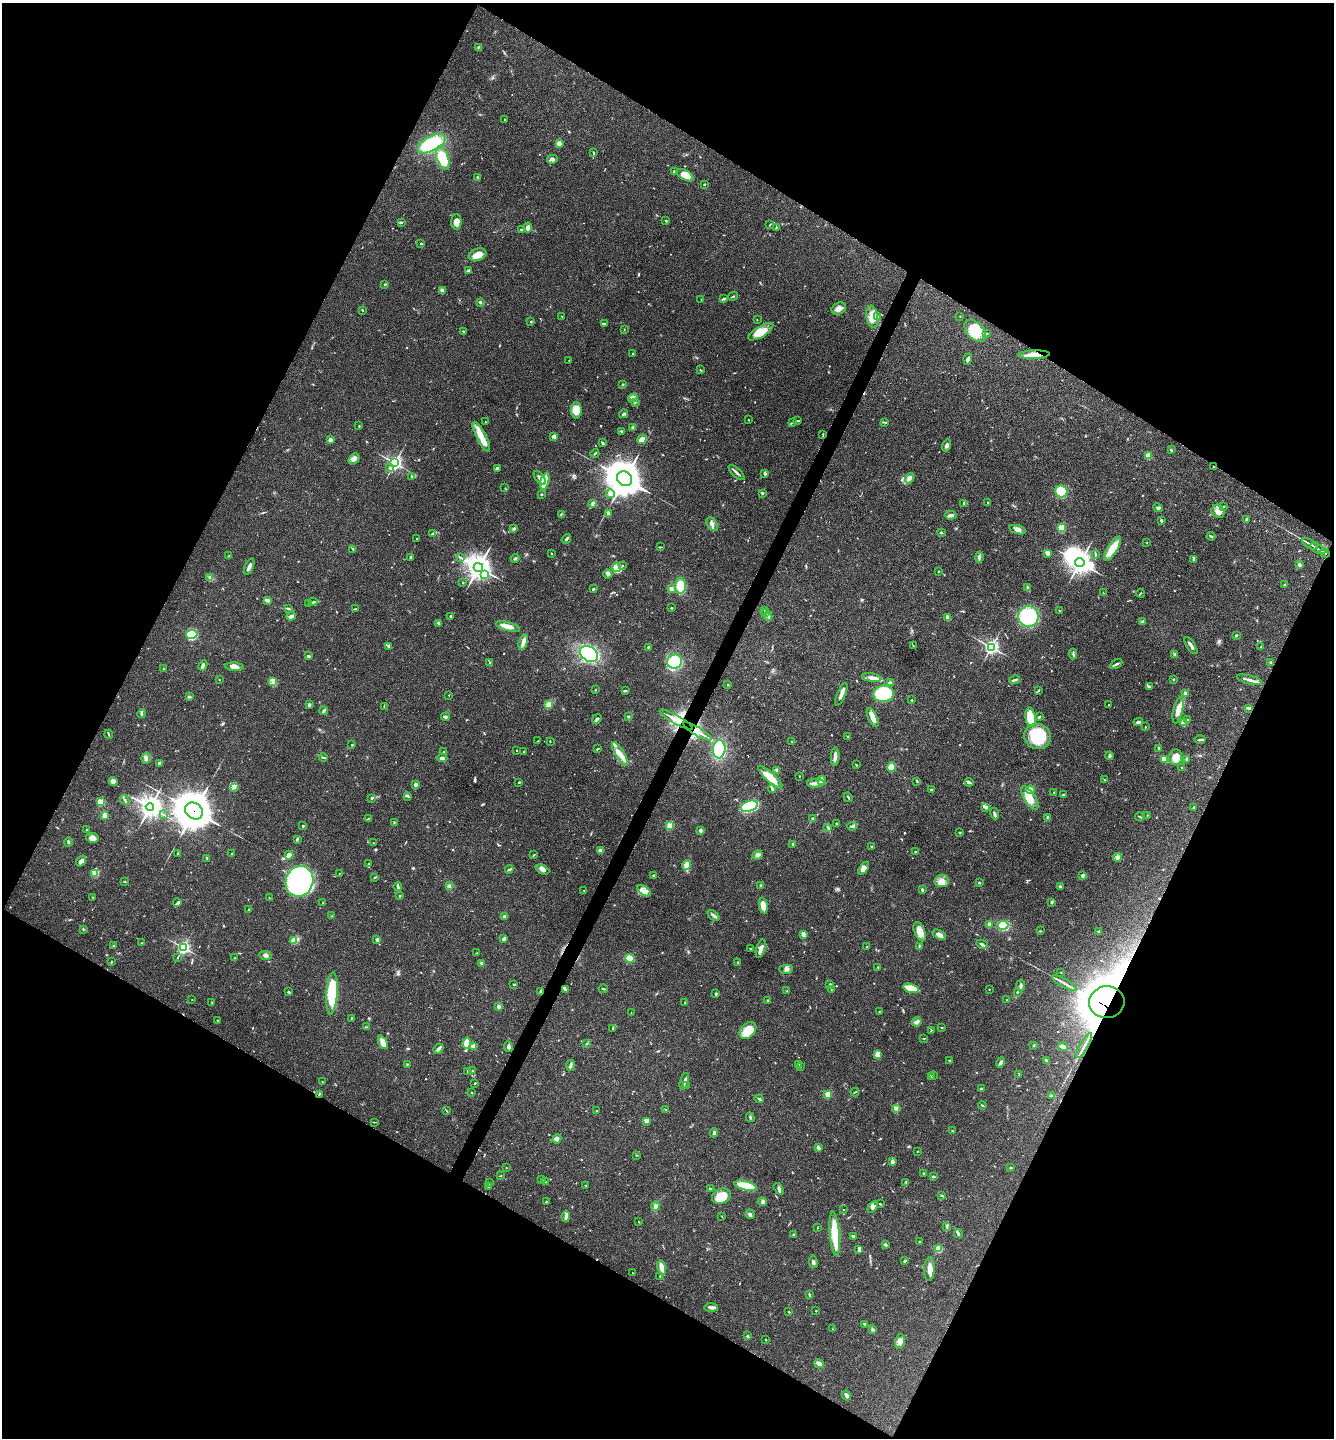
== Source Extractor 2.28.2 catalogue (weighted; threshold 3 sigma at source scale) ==
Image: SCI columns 148-5475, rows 6-5748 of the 5761 x 5752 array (HDU 1 of 3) = the unmasked area's bounding box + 8 px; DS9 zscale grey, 4 x 4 block average (1 PNG px = mean of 4 x 4 image px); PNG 1336 x 1440 px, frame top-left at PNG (2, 3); each listed source drawn as its Kron ellipse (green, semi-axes under 4 px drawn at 4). Shown black and unused: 47% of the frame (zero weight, under 3 of 4 exposures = <1% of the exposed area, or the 3 px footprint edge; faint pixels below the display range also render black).
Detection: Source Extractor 2.28.2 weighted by HDU 2 'WHT'. Background 0.0754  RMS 0.0059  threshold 0.0265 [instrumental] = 3 sigma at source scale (4.5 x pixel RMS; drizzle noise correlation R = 1.50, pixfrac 1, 0.05/0.05 arcsec/px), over >= 5 px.
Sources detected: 730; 1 too faint to see at this stretch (4 x 4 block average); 4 inside a brighter object's white glare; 3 cosmic-ray / hot-pixel residue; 1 long thin detection or spike segment (spike, bleed or trail) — neither listed nor drawn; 7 coinciding with a brighter row at this scale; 27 inside a brighter listed object's ellipse — not listed separately; of the other 687, all 500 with FLUX_AUTO >= 1.45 (the completeness limit of this list) listed and drawn (187 fainter detections not listed), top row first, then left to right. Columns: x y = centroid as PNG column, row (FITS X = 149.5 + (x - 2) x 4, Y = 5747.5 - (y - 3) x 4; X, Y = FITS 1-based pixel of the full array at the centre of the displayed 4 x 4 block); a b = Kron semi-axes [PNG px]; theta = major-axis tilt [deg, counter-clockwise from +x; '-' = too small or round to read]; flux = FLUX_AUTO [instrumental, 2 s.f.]
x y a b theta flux
479 47 3 2 - 2.5
504 119 2 2 - 1.5
431 143 15 7 28 170
559 143 2 2 - 99
594 152 2 2 - 1.5
443 158 12 6 -70 170
552 159 5 3 - 12
674 172 3 2 - 5.4
685 175 9 5 -29 42
477 177 3 2 - 4
704 184 2 2 - 6.6
666 221 2 2 - 2.2
456 222 7 5 -89 26
401 223 3 2 - 3.1
770 225 3 2 - 2.5
528 227 5 3 - 16
776 227 4 2 - 2.9
521 230 3 2 - 3.9
421 243 2 2 - 3.2
477 255 9 6 16 34
469 270 3 2 - 3.7
385 284 2 2 - 3.3
442 290 4 3 - 7.7
733 296 5 2 - 3.2
724 298 4 2 - 5.9
701 300 2 2 - 1.9
480 302 2 2 - 5.2
839 309 7 5 24 19
362 310 3 2 - 2.4
562 316 2 2 - 1.7
877 316 2 2 - 2.2
960 316 2 2 - 1.6
872 317 11 5 -81 58
757 320 2 2 - 1.6
531 322 2 2 - 7.9
604 324 3 2 - 3
624 329 2 2 - 1.8
463 331 3 2 - 3.1
975 331 13 8 -47 100
761 332 14 5 30 56
986 333 3 2 - 3.5
632 354 2 2 - 1.6
1034 355 15 4 2 38
968 359 5 3 - 9.9
569 360 2 2 - 1.7
700 370 3 2 - 2.4
623 384 2 2 - 2.2
633 398 5 4 - 11
635 402 2 2 - 2.3
576 410 8 5 -89 44
623 414 4 2 - 5.1
748 420 2 2 - 2.7
798 421 4 2 - 3.9
485 422 2 2 - 1.9
885 422 3 2 - 2.3
792 423 3 2 - 2.3
359 426 2 2 - 1.9
633 427 3 3 - 5.5
622 431 3 2 - 2.6
823 434 3 2 - 1.7
554 436 3 3 - 12
481 437 17 5 -63 55
642 439 5 4 - 19
330 440 2 2 - 54
602 443 3 2 - 5.6
946 445 6 3 74 10
1171 450 3 2 - 3.1
595 453 4 2 - 3.2
1148 455 2 2 - 93
354 459 6 4 49 13
395 463 3 3 - 860
1214 467 3 2 - 5.1
390 468 2 2 - 3
497 468 2 2 - 5.4
736 472 10 2 -43 9.2
764 473 3 2 - 5.1
411 476 2 2 - 2.5
540 478 8 3 -51 14
909 478 5 3 - 14
624 479 8 7 - 8400
545 481 8 3 76 100
505 488 3 2 - 1.5
1061 491 6 6 - 110
762 493 3 2 - 5.6
541 494 2 2 - 2.8
610 494 4 3 - 8
988 502 2 2 - 2.4
592 503 3 2 - 9.2
964 503 4 3 - 5.7
1224 507 2 2 - 3.4
1158 508 5 3 - 6.5
1218 511 7 6 - 31
561 514 3 2 - 2.2
608 514 3 3 - 17
951 515 6 3 5 11
1246 519 4 2 - 4.5
1162 520 2 2 - 2.1
712 524 7 5 -58 17
514 528 3 3 - 5.6
1061 528 2 2 - 180
1018 530 8 4 -16 15
432 533 3 2 - 2.8
942 533 2 2 - 1.5
1211 536 4 2 - 4
417 539 2 2 - 1.7
566 539 5 2 - 5.1
1147 543 2 2 - 1.5
1310 544 8 2 -31 7.9
660 547 2 2 - 1.5
353 549 2 2 - 4
1113 549 14 5 59 67
1318 549 8 2 -30 7.9
551 553 2 2 - 1.9
1048 553 3 2 - 20
1325 553 5 2 - 5.6
1095 554 3 2 - 2
229 556 3 2 - 2
410 557 2 2 - 3.8
460 557 4 2 - 3.2
979 557 5 2 - 7.5
515 558 4 2 - 4.9
1193 559 2 2 - 2.2
1080 562 5 4 - 2400
623 565 2 2 - 1.7
1299 565 2 2 - 11
249 567 9 3 67 16
478 567 5 4 - 3800
616 568 4 3 - 45
938 571 2 2 - 2.7
608 574 4 3 - 6.9
485 575 3 2 - 6.2
210 577 2 2 - 1.8
463 583 2 2 - 1.7
1285 585 2 2 - 3.1
681 586 7 5 -90 68
1027 587 2 2 - 3.3
593 589 2 2 - 6.6
671 589 2 2 - 45
1103 593 2 2 - 1.8
1140 593 4 2 - 2.4
267 600 4 2 - 14
313 602 4 2 - 5.3
308 604 2 2 - 1.5
671 608 2 2 - 3.8
288 609 4 2 - 4.1
355 609 2 2 - 1.9
764 610 2 2 - 1.6
1059 610 2 2 - 1.9
766 612 2 2 - 2.8
291 616 5 3 - 7.3
450 616 4 2 - 6.4
768 616 5 2 - 6.8
1028 616 10 10 - 170
948 618 3 3 - 23
1142 622 2 2 - 28
438 623 3 3 - 5.2
508 626 12 3 -15 36
192 634 6 4 12 240
1236 635 2 2 - 7.7
523 642 8 3 75 18
388 646 3 3 - 4.1
913 646 3 2 - 2.7
1191 646 10 2 -56 13
1261 646 2 2 - 3.1
648 647 2 2 - 6.1
991 647 3 2 - 1000
589 654 10 7 -31 300
1073 654 5 2 - 5.2
1175 654 2 2 - 2.5
308 656 2 2 - 7.5
675 662 7 7 - 140
1270 662 2 2 - 3.2
490 663 3 2 - 2.9
1116 664 7 2 30 7
203 665 5 3 - 7.3
234 667 9 4 -6 22
163 668 2 2 - 1.6
872 678 9 3 -8 26
219 679 2 2 - 1.7
1174 679 3 2 - 1.9
1015 680 5 2 - 5.3
1250 680 13 3 -16 17
272 681 2 2 - 2.9
890 683 4 2 - 8.6
728 685 2 2 - 1.6
1150 686 4 2 - 4.7
595 690 2 2 - 1.8
1038 690 3 2 - 2.8
625 691 4 2 - 3.8
1185 693 3 2 - 12
841 694 12 2 68 24
884 694 10 8 7 210
449 695 2 2 - 1.6
190 697 4 2 - 4.5
912 700 2 2 - 6
1108 704 2 2 - 3
309 705 2 2 - 27
548 705 4 3 - 23
384 706 3 2 - 2.2
1249 708 4 2 - 8.9
1178 710 13 4 77 30
324 711 4 2 - 4.2
142 714 4 2 - 7.8
628 716 3 2 - 3.1
446 717 4 3 - 5.8
873 717 10 4 -65 28
1030 717 10 5 -80 68
1039 717 3 2 - 3.5
597 719 5 2 - 6.9
676 720 19 2 -30 30
1187 720 2 2 - 3.3
1138 722 5 2 - 7.2
1183 723 3 3 - 14
1145 727 2 2 - 2
697 731 16 3 -31 27
109 734 5 2 - 3.4
848 736 2 2 - 1.8
1038 736 13 12 - 170
1200 740 6 2 1 6.6
538 741 2 2 - 1.7
550 741 2 2 - 1.8
792 741 2 2 - 2.2
352 745 2 2 - 2
597 749 4 2 - 2.9
719 749 9 6 84 160
1159 749 4 2 - 5.1
517 750 2 2 - 1.9
443 752 2 2 - 1.9
524 752 2 2 - 3
620 754 13 4 -58 35
1109 756 4 3 - 7.6
323 757 4 2 - 5.7
835 757 9 3 86 17
1176 757 8 6 75 35
146 758 5 3 - 8.3
442 758 5 3 - 8.3
1164 759 4 2 - 33
1187 759 4 2 - 6.5
159 763 2 2 - 31
856 765 3 2 - 2.2
891 767 5 4 - 36
1182 767 2 2 - 2.4
777 770 3 2 - 5
799 776 2 2 - 1.6
770 777 15 4 -42 64
1104 780 2 2 - 3.1
113 781 4 4 - 15
822 781 4 2 - 25
916 781 3 2 - 1.8
519 782 2 2 - 4.3
969 782 4 3 - 5.6
816 783 9 2 0 27
415 784 2 2 - 34
235 788 2 2 - 2.4
772 788 4 2 - 6.4
931 790 3 3 - 5.3
1030 790 4 2 - 34
1054 792 2 2 - 2.2
1063 795 3 2 - 5.1
407 796 3 2 - 3.1
848 797 5 2 - 3.7
371 798 3 2 - 3.1
1030 798 13 5 -57 38
124 800 5 2 - 5.2
100 802 2 2 - 160
749 806 9 5 17 250
150 807 4 4 - 2400
985 807 3 3 - 6.1
1193 807 3 2 - 3.3
194 811 9 8 - 9800
163 814 3 2 - 1.7
994 814 6 2 -70 6.5
104 815 3 3 - 15
1147 815 2 2 - 1.5
1047 817 3 2 - 3.1
1140 817 4 2 - 3.5
813 818 2 2 - 3.8
368 819 2 2 - 2.4
394 822 2 2 - 2.4
837 824 3 2 - 3.7
303 826 2 2 - 9.2
670 826 2 2 - 160
852 826 5 2 - 6.4
828 828 2 2 - 2.5
87 829 2 2 - 4
700 830 2 2 - 32
960 833 2 2 - 1.6
92 838 6 5 - 17
297 839 3 2 - 5.9
68 842 5 2 - 4.7
373 843 2 2 - 1.9
793 844 3 2 - 3.4
871 847 2 2 - 1.9
600 851 3 3 - 11
916 852 2 2 - 3.4
178 854 2 2 - 2.7
231 854 2 2 - 2.7
289 855 4 3 - 10
534 855 3 2 - 2.3
757 855 5 3 - 11
1117 857 5 3 - 7.9
207 858 2 2 - 2.3
81 861 6 3 53 14
369 864 2 2 - 3.7
687 865 5 4 - 24
864 868 7 4 57 14
509 869 4 2 - 3.7
542 869 7 4 -25 14
95 873 3 3 - 6.4
339 873 3 2 - 2
653 875 3 2 - 3.4
1083 875 3 2 - 9.3
375 877 2 2 - 2.5
124 881 3 2 - 2.6
299 881 15 13 70 850
942 881 7 6 - 23
979 883 2 2 - 13
760 885 3 2 - 3.2
449 886 4 2 - 5
398 887 4 2 - 6.2
1060 887 3 3 - 6.1
922 889 3 2 - 5.3
583 890 2 2 - 1.5
644 891 7 4 -37 19
399 896 2 2 - 3.5
92 897 2 2 - 1.5
269 898 2 2 - 3.9
1052 902 3 2 - 4.6
177 903 4 2 - 5.8
323 903 3 2 - 3.3
763 906 7 3 -80 48
248 910 2 2 - 1.9
713 915 7 3 -36 9.3
332 916 2 2 - 1.6
505 916 3 2 - 8.3
989 924 2 2 - 45
1003 925 5 4 - 90
83 929 3 2 - 3.1
1040 931 2 2 - 2.2
1099 931 2 2 - 4.4
920 932 10 5 -67 42
803 934 3 3 - 15
939 935 7 3 -31 20
504 938 3 2 - 9
377 940 4 3 - 6.1
294 941 2 2 - 100
142 943 2 2 - 1.9
982 944 6 2 -27 8.8
113 946 2 2 - 2.2
919 946 2 2 - 1.9
183 947 3 3 - 700
867 947 2 2 - 1.7
750 948 2 2 - 2.1
761 949 9 4 73 20
476 953 2 2 - 2
266 955 6 3 -13 9.5
177 957 2 2 - 1.5
234 958 2 2 - 1.8
630 958 5 3 - 60
111 962 2 2 - 2.6
481 963 3 2 - 6.9
738 963 3 2 - 2.7
878 967 2 2 - 3
786 969 7 3 1 9.8
1061 972 2 2 - 2.8
1065 983 14 2 -29 15
513 985 4 2 - 2.2
830 985 2 2 - 8.2
1021 985 6 3 -86 7.8
911 988 8 3 -16 90
565 989 3 2 - 2.2
603 989 5 2 - 3.5
831 989 2 2 - 1.6
989 989 2 2 - 1.8
540 991 2 2 - 4.3
787 991 3 2 - 3
289 992 4 2 - 3.7
1017 992 2 2 - 2.6
332 993 21 5 86 180
716 994 3 3 - 4.1
192 1000 2 2 - 1.8
768 1000 2 2 - 3.9
1007 1000 2 2 - 1.7
1107 1002 17 16 - 3600
212 1003 3 2 - 2.4
685 1003 2 2 - 3
498 1007 2 2 - 43
631 1012 2 2 - 1.6
879 1012 2 2 - 1.5
351 1018 2 2 - 1.8
218 1020 2 2 - 1.7
917 1022 5 3 - 12
366 1027 3 2 - 1.7
613 1028 3 2 - 3.7
941 1028 3 2 - 1.8
748 1030 10 7 48 71
931 1030 2 2 - 1.9
924 1038 2 2 - 1.7
383 1042 7 4 -63 35
467 1043 5 3 - 40
587 1043 2 2 - 1.6
1033 1045 3 2 - 2.7
474 1046 4 3 - 17
1084 1046 14 2 61 16
508 1047 5 3 - 8.2
1063 1047 5 3 - 15
438 1049 5 2 - 13
878 1054 4 3 - 39
950 1061 2 2 - 2
1046 1061 3 2 - 4.9
1001 1062 5 3 - 7.1
407 1064 2 2 - 2.1
799 1064 2 2 - 1.7
570 1065 5 3 - 7.1
800 1067 3 2 - 2.5
467 1071 4 2 - 2.3
472 1071 2 2 - 2.6
1019 1074 3 2 - 1.5
934 1076 2 2 - 1.5
931 1077 3 2 - 2.3
684 1081 9 3 74 14
322 1082 2 2 - 1.7
475 1083 2 2 - 2.1
686 1086 2 2 - 1.9
981 1088 3 2 - 3.8
855 1092 4 2 - 3
471 1093 2 2 - 2.4
319 1094 2 2 - 3.5
828 1094 2 2 - 130
1051 1096 2 2 - 2
759 1099 4 2 - 6
982 1105 4 2 - 2.5
896 1108 3 2 - 3.7
666 1109 3 2 - 1.9
446 1110 2 2 - 1.6
597 1111 2 2 - 2.2
750 1117 4 2 - 4.8
646 1121 4 2 - 6
374 1122 3 2 - 2.4
952 1131 3 2 - 2
714 1133 4 3 - 8.9
557 1139 5 4 - 13
818 1148 4 2 - 9.3
917 1151 3 2 - 1.6
636 1155 3 2 - 1.8
892 1162 2 2 - 35
506 1167 2 2 - 1.5
1011 1168 3 2 - 2.7
923 1173 2 2 - 5.8
501 1176 2 2 - 1.7
933 1177 4 2 - 2.9
542 1180 2 2 - 2.8
545 1182 2 2 - 2.2
906 1182 3 2 - 3
489 1183 2 2 - 3.7
586 1185 2 2 - 2.4
489 1186 2 2 - 2
745 1186 11 4 -13 92
710 1189 3 2 - 3.2
779 1189 6 3 -56 7.7
721 1196 10 7 20 61
942 1196 3 2 - 3.5
546 1202 3 2 - 1.7
762 1202 5 3 - 6.8
880 1204 3 2 - 2.6
655 1206 4 3 - 11
872 1207 6 3 56 9.6
843 1209 2 2 - 1.6
750 1214 5 3 - 6.6
566 1216 6 3 82 9.2
722 1216 2 2 - 1.5
639 1222 2 2 - 1.7
947 1226 4 2 - 4.3
817 1228 2 2 - 1.7
793 1234 2 2 - 2
835 1234 22 5 -85 130
958 1234 4 2 - 6.2
853 1236 3 2 - 6.6
919 1241 2 2 - 2.2
885 1245 3 2 - 7.6
939 1249 3 3 - 36
859 1250 3 2 - 6.7
904 1261 3 2 - 6.1
813 1262 6 3 -80 6.4
662 1267 7 3 -74 31
929 1269 12 5 87 26
632 1273 2 2 - 2.2
660 1276 2 2 - 2
809 1295 4 2 - 4
711 1307 7 2 -5 18
816 1311 2 2 - 1.6
789 1312 2 2 - 3.5
865 1324 3 2 - 2.7
833 1329 2 2 - 1.6
873 1329 3 2 - 4.1
747 1336 2 2 - 4.6
766 1340 2 2 - 2
900 1341 8 4 77 16
819 1364 5 3 - 16
846 1395 5 3 - 9.8
Overlapping masked pixels (flux is a lower limit): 9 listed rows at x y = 1034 355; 1214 467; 1325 553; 676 720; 697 731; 194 811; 1107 1002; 1084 1046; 319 1094
Diffuse or blended objects may show on this block-average render without a row.